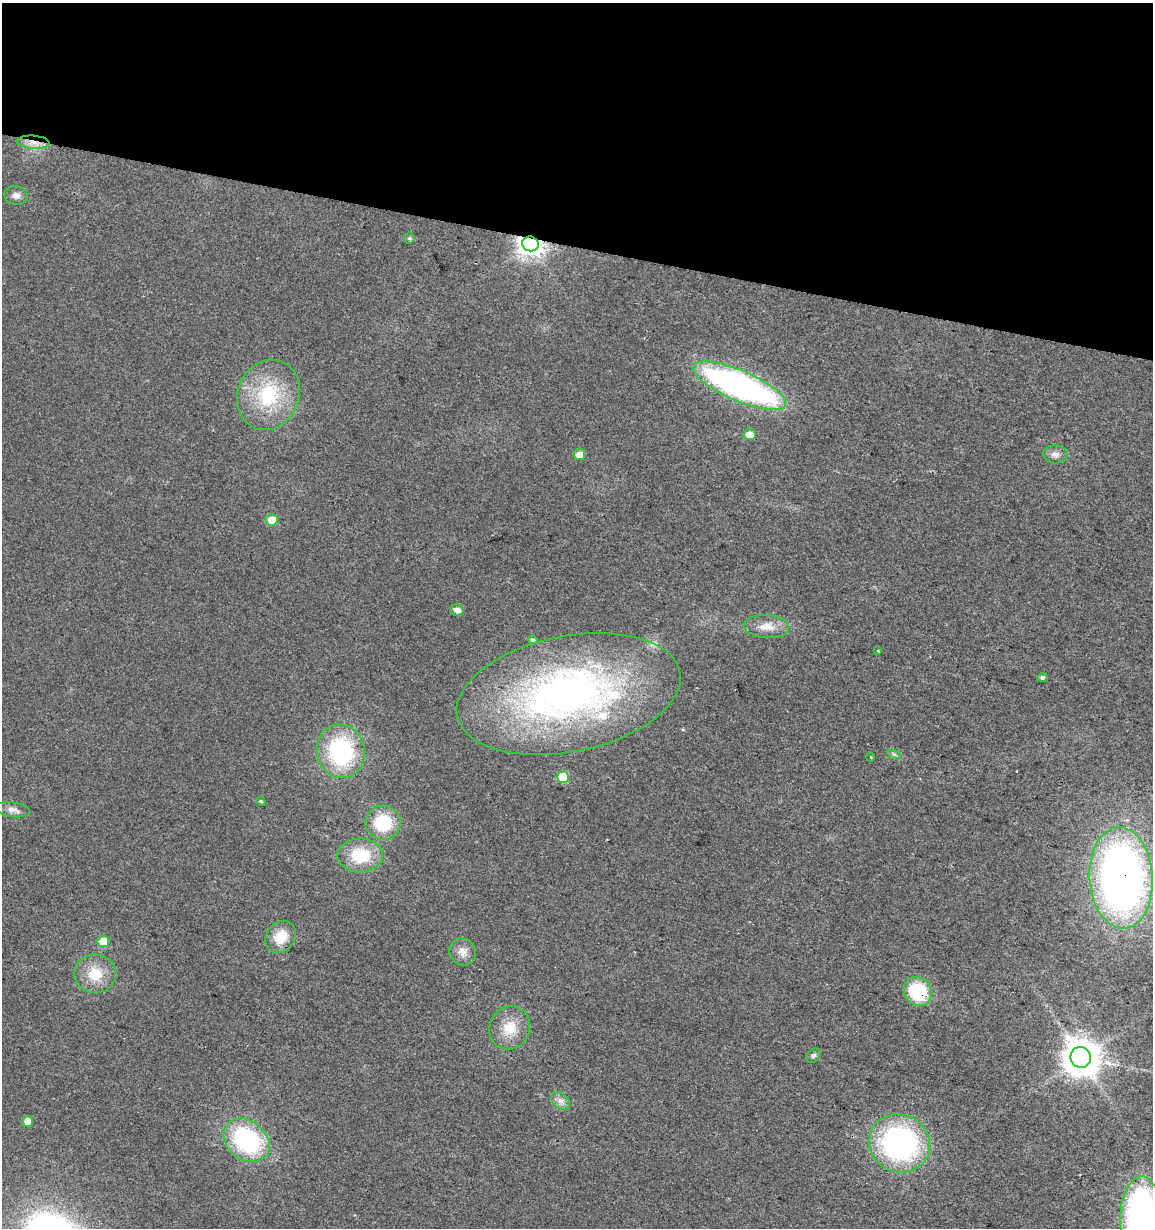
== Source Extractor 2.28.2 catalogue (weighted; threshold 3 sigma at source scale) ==
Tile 2 of 4 x 4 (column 2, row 1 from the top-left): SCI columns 1436-2586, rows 3677-4902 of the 5113 x 4909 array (HDU 1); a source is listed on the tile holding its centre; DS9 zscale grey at full resolution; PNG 1155 x 1230 px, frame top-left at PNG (2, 3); each listed source drawn as its Kron ellipse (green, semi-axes under 4 px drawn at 4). Shown black and unused: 20% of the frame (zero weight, under 2 of 3 exposures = <1% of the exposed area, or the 3 px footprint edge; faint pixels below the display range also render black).
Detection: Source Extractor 2.28.2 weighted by HDU 2 'WHT'; one run over the whole footprint, this tile lists its part. Background 0.0138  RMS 0.0058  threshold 0.0263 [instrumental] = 3 sigma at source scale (4.5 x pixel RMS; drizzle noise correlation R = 1.50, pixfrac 1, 0.0396/0.0396 arcsec/px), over >= 5 px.
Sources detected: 40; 2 inside a brighter listed object's ellipse — not listed separately; the other 38 listed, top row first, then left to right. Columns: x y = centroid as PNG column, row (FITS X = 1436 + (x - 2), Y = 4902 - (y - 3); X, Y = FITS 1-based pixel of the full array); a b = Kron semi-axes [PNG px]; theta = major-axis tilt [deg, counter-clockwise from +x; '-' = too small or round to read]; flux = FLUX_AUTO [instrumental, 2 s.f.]
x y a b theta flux
33 142 16 6 -4 5.7
16 195 11 9 -11 3.3
409 238 5 5 - 0.96
530 244 8 7 - 620
739 386 50 15 -23 220
268 395 36 30 68 44
750 434 6 5 - 7.8
1055 454 12 9 -5 3.5
579 455 6 5 - 5.2
272 520 6 5 - 11
457 610 6 5 - 4.1
767 627 22 11 -3 8.6
533 640 5 4 - 1.5
878 650 4 3 - 0.61
1042 678 5 4 - 1.4
569 694 113 58 11 270
341 751 27 24 -75 68
894 754 7 4 -18 1.2
870 757 4 3 - 0.52
563 777 6 6 - 30
261 801 4 4 - 0.97
12 810 18 7 -8 3.8
383 823 18 17 - 28
360 855 23 17 1 24
1121 878 51 31 -86 370
281 937 17 14 52 13
103 941 6 5 - 14
462 952 14 13 - 5.5
95 974 21 19 -1 16
918 992 15 13 -45 36
510 1028 22 20 65 15
813 1056 8 6 43 1.4
1081 1057 10 10 - 1400
560 1101 10 7 -38 3.3
27 1121 5 5 - 7.4
247 1140 25 19 -39 73
899 1143 31 28 -25 130
1141 1217 41 20 88 210
Overlapping masked pixels (flux is a lower limit): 4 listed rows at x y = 33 142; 530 244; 1121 878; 918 992
Isophote crosses this tile's border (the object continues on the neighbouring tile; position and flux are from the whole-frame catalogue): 1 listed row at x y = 1141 1217